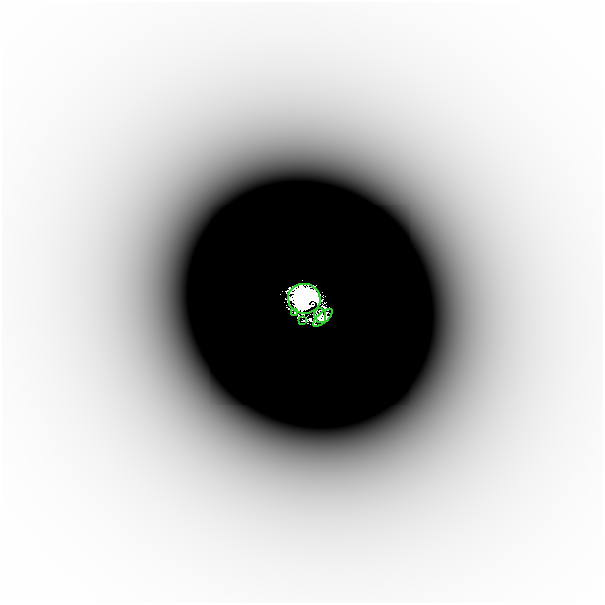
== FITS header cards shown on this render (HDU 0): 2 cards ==
NAXIS1  =                  601
NAXIS2  =                  601

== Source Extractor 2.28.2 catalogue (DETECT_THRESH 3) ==
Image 601 x 601 px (HDU 0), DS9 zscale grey, 1 PNG px = 1 image px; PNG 605 x 605 px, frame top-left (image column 1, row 601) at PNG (2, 2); each listed source drawn as its Kron ellipse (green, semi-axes under 4 px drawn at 4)
Background -2.63e-06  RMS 8.9e-07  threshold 2.66e-06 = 3 sigma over >= 5 px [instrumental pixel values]
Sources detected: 8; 3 with non-positive FLUX_AUTO (blend fragments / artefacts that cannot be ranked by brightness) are neither listed nor drawn; the other 5 listed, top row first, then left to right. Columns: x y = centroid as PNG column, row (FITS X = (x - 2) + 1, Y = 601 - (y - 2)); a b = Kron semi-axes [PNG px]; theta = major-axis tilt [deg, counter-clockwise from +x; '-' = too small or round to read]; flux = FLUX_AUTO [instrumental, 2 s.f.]
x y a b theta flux
304 299 16 15 - 42
295 313 3 2 - 0.034
320 316 7 5 -72 0.2
323 318 12 5 41 0.13
303 320 2 2 - 0.014
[3 non-positive-flux detections neither listed nor drawn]